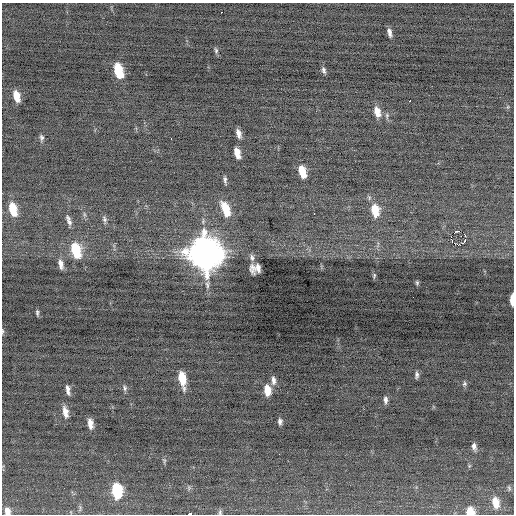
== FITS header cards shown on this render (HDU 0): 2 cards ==
NAXIS1  =                  512 / Axis length
NAXIS2  =                  512 / Axis length

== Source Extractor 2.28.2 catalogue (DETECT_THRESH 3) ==
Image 512 x 512 px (HDU 0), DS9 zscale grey, 1 PNG px = 1 image px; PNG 516 x 516 px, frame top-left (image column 1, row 512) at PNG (2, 3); no overlay
Background -0.13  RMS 0.7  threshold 2.11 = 3 sigma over >= 5 px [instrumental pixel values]
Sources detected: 64; all 64 listed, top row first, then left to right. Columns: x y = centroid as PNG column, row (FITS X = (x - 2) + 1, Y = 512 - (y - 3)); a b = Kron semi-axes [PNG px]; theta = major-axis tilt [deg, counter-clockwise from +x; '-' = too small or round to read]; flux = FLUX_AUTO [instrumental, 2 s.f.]
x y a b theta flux
222 12 3 2 - 100
389 33 9 4 -77 200
216 51 8 4 -82 96
324 70 8 5 -72 130
118 71 12 6 -75 1900
16 96 10 5 -76 650
410 101 2 2 - 700
377 112 12 7 -74 510
387 116 9 5 -88 120
238 133 9 5 -75 280
42 138 8 5 -86 130
171 139 3 2 - 120
237 153 10 5 -75 500
302 172 11 6 -74 940
225 180 9 3 -84 130
13 209 14 7 -76 1100
226 209 16 8 -69 1200
375 210 13 8 -82 1000
84 214 6 4 -72 83
314 214 2 2 - 45
104 219 11 5 -82 130
69 220 14 6 -69 220
458 231 3 2 - 4300
465 235 3 2 - 260
461 236 2 2 - 42
451 237 2 2 - 2000
465 240 4 2 - 110
452 241 4 3 - 110
455 244 4 3 - 300
76 250 14 8 -76 1900
205 254 15 12 -73 81000
252 257 9 7 -77 170
61 264 11 6 -79 280
253 267 10 8 68 270
258 268 11 6 55 270
374 276 8 4 75 72
417 283 6 4 -81 77
512 300 10 3 90 420
37 313 6 3 -85 88
2 331 7 3 -89 55
417 375 8 4 83 130
182 379 14 6 -80 1100
273 380 11 6 -88 220
464 384 7 6 - 100
125 388 8 6 -74 120
68 390 12 5 -79 210
267 390 10 6 -86 670
385 400 9 5 -88 170
65 412 13 6 -78 400
280 421 7 5 90 150
90 423 10 5 -83 400
474 446 9 5 -80 200
279 454 2 2 - 23
164 461 9 4 -80 82
189 488 7 5 -79 88
509 488 8 5 -81 81
117 491 12 7 -86 2900
72 492 3 2 - 160
495 502 12 8 -79 630
80 508 10 5 88 110
7 511 9 7 -81 310
470 511 8 7 - 710
220 512 7 5 81 87
190 514 4 2 - 2300
At the frame edge (FLAGS 8, measured only in part): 6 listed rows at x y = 512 300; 2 331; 7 511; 470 511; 220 512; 190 514